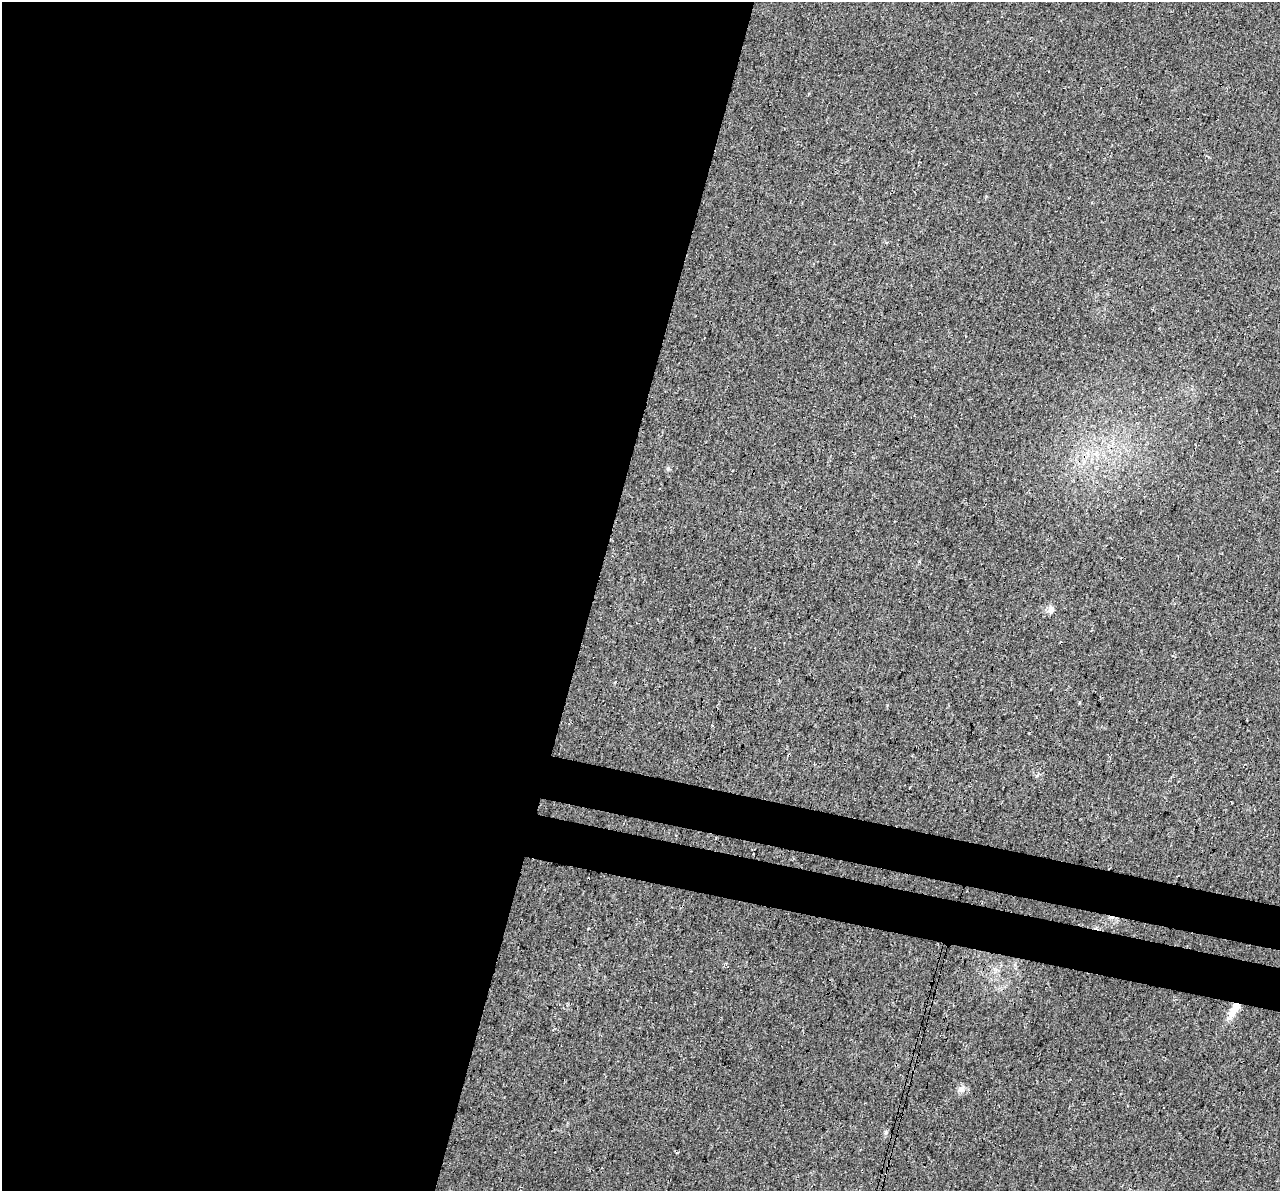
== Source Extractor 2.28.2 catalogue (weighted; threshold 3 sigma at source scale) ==
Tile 5 of 4 x 4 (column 1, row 2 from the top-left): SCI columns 25-1302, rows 2719-3907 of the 5152 x 5375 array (HDU 1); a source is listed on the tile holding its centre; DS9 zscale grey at full resolution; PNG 1282 x 1193 px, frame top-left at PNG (2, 2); no overlay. Shown black and unused: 51% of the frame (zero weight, under 3 of 4 exposures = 5% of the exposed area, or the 3 px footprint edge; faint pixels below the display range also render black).
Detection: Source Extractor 2.28.2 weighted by HDU 2 'WHT'; one run over the whole footprint, this tile lists its part. Background 0.0162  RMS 0.0068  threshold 0.0305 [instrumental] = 3 sigma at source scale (4.5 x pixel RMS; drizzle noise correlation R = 1.50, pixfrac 1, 0.0396/0.0396 arcsec/px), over >= 5 px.
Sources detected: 4; all 4 listed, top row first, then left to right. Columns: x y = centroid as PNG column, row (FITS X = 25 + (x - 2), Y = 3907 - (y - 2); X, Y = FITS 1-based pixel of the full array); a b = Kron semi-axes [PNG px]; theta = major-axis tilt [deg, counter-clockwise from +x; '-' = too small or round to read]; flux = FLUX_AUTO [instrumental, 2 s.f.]
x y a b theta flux
668 468 6 4 47 1.1
1051 609 10 8 77 3.1
1234 1009 22 9 60 9.5
961 1089 10 9 - 3.4
Overlapping masked pixels (flux is a lower limit): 1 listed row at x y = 1234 1009